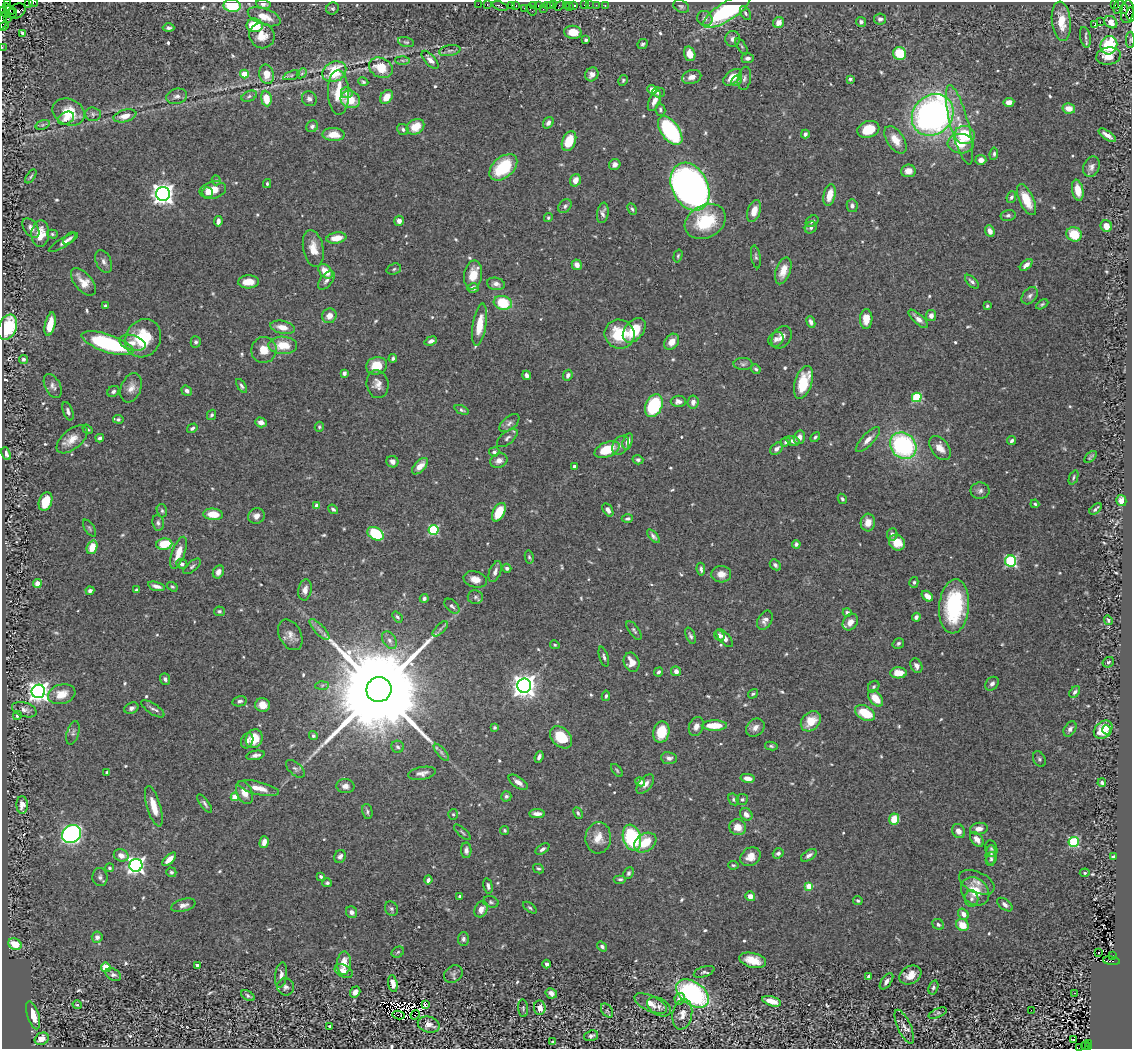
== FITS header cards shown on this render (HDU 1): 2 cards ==
NAXIS1  =                 1130
NAXIS2  =                 1047

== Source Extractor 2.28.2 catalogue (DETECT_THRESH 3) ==
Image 1130 x 1047 px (HDU 1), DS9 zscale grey, 1 PNG px = 1 image px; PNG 1134 x 1051 px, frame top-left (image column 1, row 1047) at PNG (2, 2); each listed source drawn as its Kron ellipse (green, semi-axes under 4 px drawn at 4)
Background 0.713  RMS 0.017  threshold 0.0514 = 3 sigma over >= 5 px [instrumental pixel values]
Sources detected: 672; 3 with non-positive FLUX_AUTO (blend fragments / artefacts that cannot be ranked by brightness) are neither listed nor drawn; of the other 669, the 500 brightest by FLUX_AUTO listed and drawn (169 fainter detections omitted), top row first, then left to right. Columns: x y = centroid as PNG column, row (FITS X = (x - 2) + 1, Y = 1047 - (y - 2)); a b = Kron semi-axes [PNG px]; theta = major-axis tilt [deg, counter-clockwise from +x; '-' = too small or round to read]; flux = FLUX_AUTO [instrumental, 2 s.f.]
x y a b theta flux
28 2 3 2 - 32
7 3 3 3 - 65
34 3 4 2 - 34
263 4 7 5 -10 3.7
478 4 2 2 - 14
487 4 3 2 - 38
512 5 4 3 - 84
516 5 4 3 - 60
533 5 3 2 - 44
538 5 3 2 - 30
547 5 2 2 - 38
550 5 3 2 - 24
554 5 3 2 - 33
560 5 6 4 33 42
566 5 2 2 - 7.9
574 5 4 3 - 120
584 5 2 2 - 16
589 5 2 2 - 6
596 5 2 2 - 5.2
605 5 3 2 - 9.4
1114 5 3 2 - 44
232 6 8 6 -7 53
500 6 8 4 -17 200
681 6 8 6 -30 2.8
1118 6 7 3 66 45
569 7 2 2 - 8.2
333 8 6 6 - 2.3
524 8 2 2 - 29
9 9 7 4 -46 440
543 9 2 2 - 12
1124 9 5 3 - 180
531 10 6 3 -53 84
17 11 9 7 31 460
727 11 27 9 32 160
1127 12 11 6 82 630
5 13 7 3 -35 17
12 13 5 2 - 290
745 13 8 4 -58 2.6
1131 14 7 2 -90 97
264 17 17 8 -20 15
705 18 8 7 - 4.7
8 19 4 3 - 410
880 19 6 5 - 4.7
2 21 8 3 83 71
1061 21 20 9 -84 27
779 22 6 5 - 11
861 22 5 5 - 3.3
1100 22 2 2 - 600
1111 22 7 5 -39 14
255 25 8 7 - 42
1094 25 3 3 - 100
4 26 5 2 - 59
169 28 6 4 -1 2.8
573 32 9 6 -5 15
23 33 4 3 - 3.1
262 36 13 12 - 16
1085 37 10 5 -79 4
732 39 8 7 - 5.4
586 40 3 3 - 2
1130 40 8 4 90 2.3
406 42 8 4 -14 2
643 44 5 5 - 2.4
1109 45 9 8 - 68
742 46 9 3 -57 1.9
2 47 2 2 - 9.2
450 51 11 5 10 3.3
899 53 6 6 - 38
690 54 7 5 -73 12
1109 56 12 8 10 17
748 58 6 5 - 3.9
402 60 7 4 -1 2.3
430 60 11 5 -48 6.3
381 68 12 9 -26 29
334 72 12 9 27 53
302 73 6 4 44 1.9
244 74 4 4 - 25
267 74 10 7 -75 18
592 74 7 6 - 6.8
291 75 9 4 18 2.4
692 77 10 7 14 7.2
732 77 10 6 39 19
744 78 12 6 80 4.5
850 79 4 3 - 2.1
623 80 6 4 59 2
737 81 6 5 - 2.6
363 82 5 4 - 1.9
652 90 5 4 - 11
658 92 6 5 - 4.6
338 93 22 10 -88 30
347 93 6 5 - 5.2
177 96 10 7 14 5
249 96 8 5 23 2.6
386 97 7 5 57 16
266 98 8 5 -83 25
309 99 8 7 - 4.5
350 100 10 8 -21 25
654 101 11 5 65 8.2
1009 102 5 4 - 8.1
1069 108 6 5 - 12
660 110 6 5 - 2.3
69 112 17 13 -23 34
93 114 8 7 - 3
933 115 22 19 46 480
125 116 12 6 15 12
66 118 8 6 27 9.2
548 123 6 5 - 4.2
43 125 7 4 20 2.3
960 125 41 9 -76 28
312 126 6 5 - 3.4
415 127 9 7 33 21
403 129 6 5 - 3.4
868 129 11 8 17 31
670 131 16 9 -53 140
805 134 4 3 - 3.3
334 135 11 6 -1 19
965 135 10 9 - 53
1107 135 10 3 -34 7.1
895 140 15 8 -56 17
569 141 10 6 67 28
961 144 13 10 -3 24
994 154 6 4 82 2.3
981 160 5 5 - 6.8
615 164 6 5 - 5
503 167 16 10 42 59
1091 167 10 8 66 5.3
908 171 7 6 - 8
31 176 8 3 54 1.9
216 180 5 4 - 2
575 180 6 5 - 9.6
267 184 4 3 - 1.9
690 187 25 18 -64 720
213 190 13 8 12 18
1078 190 10 5 -78 17
207 192 5 5 - 4
163 194 7 7 - 830
829 195 11 6 76 18
1011 197 6 4 66 2.6
1026 200 17 7 -65 27
565 206 8 6 46 3.4
852 206 6 5 - 3.9
632 209 6 4 -65 2.1
754 211 11 6 72 12
603 213 10 5 81 4.8
1008 215 7 5 13 3.2
548 218 4 4 - 2
218 221 5 4 - 5.6
399 221 5 4 - 6.5
705 221 21 16 27 62
812 221 7 5 36 3.6
1106 226 6 5 - 13
811 227 6 5 - 3.2
31 228 11 7 -55 5.6
990 231 6 4 -67 7.2
40 234 13 9 85 18
52 234 5 4 - 1.8
1074 234 8 7 - 28
69 238 7 4 43 2.4
336 238 10 5 10 16
63 242 17 4 31 5.4
313 248 19 10 -79 16
678 256 7 4 74 1.7
756 257 12 4 -80 2.7
104 262 12 7 -65 5.3
577 265 5 5 - 5.8
1026 265 7 4 42 6.2
394 269 7 5 19 2.5
325 271 8 5 -46 20
783 271 14 7 70 13
473 275 14 9 81 19
326 280 11 6 51 4.7
83 282 16 8 -50 15
248 282 10 6 1 15
972 282 8 4 -44 3.4
496 284 9 6 -13 5.3
473 288 6 4 16 5.5
1030 296 10 6 50 4.2
503 303 9 7 -14 48
1042 304 7 4 30 2.1
106 306 4 3 - 2.6
987 306 3 3 - 1.7
329 316 7 7 - 9.7
931 316 5 5 - 8.1
866 319 10 6 88 15
918 319 12 5 -43 7.1
811 322 6 4 -68 3.5
50 324 12 5 78 20
480 325 21 7 80 23
8 327 13 9 68 65
282 327 12 6 -11 13
634 330 14 9 50 35
620 334 15 14 - 44
782 337 12 9 55 8.4
143 338 20 17 59 52
776 339 8 7 - 4.6
431 341 6 4 20 4.4
196 342 5 5 - 2.6
672 342 9 6 54 12
108 343 27 9 -18 130
132 343 13 7 -15 9.4
283 345 14 8 -2 26
264 350 13 12 - 18
393 358 4 3 - 2.4
23 359 4 4 - 2.8
743 364 9 6 -1 3.6
377 366 10 8 16 25
756 369 5 4 - 2.3
344 373 4 3 - 3.2
527 375 5 3 - 4.3
568 375 6 4 64 4.2
803 382 17 8 72 37
377 384 14 11 -81 9
53 386 13 7 -63 5.6
242 386 8 4 -57 2.7
131 388 15 10 69 10
113 391 6 5 - 2.8
187 391 5 5 - 4.2
917 397 5 4 - 74
678 401 7 5 1 5.6
693 402 6 5 - 5.5
654 406 12 8 66 95
462 410 7 4 -25 2.2
68 411 9 5 -70 3.8
211 415 5 4 - 2.3
118 419 5 4 - 1.9
261 422 6 5 - 6.3
509 423 12 6 40 4.9
319 427 5 4 - 1.9
192 428 5 4 - 2.6
87 429 5 4 - 2.1
799 437 7 5 74 6
815 437 6 4 44 2.2
100 438 4 3 - 2.8
507 438 12 6 40 4.5
72 439 18 9 40 15
868 440 16 6 46 8.7
628 441 8 5 74 6.1
793 441 6 5 - 5.3
1012 441 5 3 - 2.7
786 442 6 4 37 2.5
621 445 10 7 55 5
903 446 14 12 -43 180
940 448 13 8 -52 12
776 449 7 5 41 6
607 450 13 7 22 36
494 452 5 4 - 2.7
6 454 7 3 -66 4.2
1090 457 7 3 42 1.9
638 460 5 4 - 3.2
499 461 9 7 22 7.2
392 462 6 5 - 4.7
420 466 10 5 47 9.6
574 466 3 3 - 3.5
1073 477 7 4 68 2
980 491 9 8 - 4.5
842 499 5 4 - 2.1
1121 501 5 5 - 8.3
45 502 9 6 69 27
1035 504 4 4 - 2.1
317 506 4 4 - 15
333 509 5 4 - 2.8
1096 509 7 2 40 2.5
608 510 7 4 -58 4.8
162 511 7 5 -73 2.4
499 512 10 5 62 30
213 514 10 5 -5 22
256 516 8 7 - 7.2
627 519 5 4 - 3
868 522 9 7 87 12
158 523 8 5 -82 3.1
89 528 9 5 -57 2.2
433 530 5 5 - 93
376 534 9 6 -31 80
892 534 6 5 - 4.1
653 536 8 4 -48 3.2
897 543 8 7 - 19
164 544 8 5 4 43
796 544 4 4 - 2.7
92 547 7 5 70 19
178 553 17 6 70 17
529 557 6 4 -79 2.1
1011 561 5 5 - 150
182 564 6 5 - 4.2
775 565 6 4 -47 3.1
192 566 10 5 41 2.8
507 568 5 4 - 3.9
701 569 6 4 -82 3.3
218 572 7 5 64 5.2
495 572 11 5 70 5.1
721 574 10 8 -3 11
475 579 12 8 -16 11
914 582 5 4 - 2.1
37 584 4 4 - 12
157 586 9 4 -15 5.7
172 587 6 4 -36 1.8
136 590 4 3 - 2.3
305 590 10 6 80 6.8
90 591 4 3 - 3.7
927 596 6 4 -38 9.5
475 597 7 7 - 3.2
424 598 4 4 - 2.8
452 606 9 5 -44 3.2
954 606 27 15 85 100
219 611 5 4 - 2.1
847 612 4 4 - 2.5
397 617 6 3 -52 2.2
916 617 4 4 - 4
765 620 10 7 59 6
1108 620 5 3 - 2
850 622 9 7 55 9.7
319 629 13 5 -48 5.2
440 629 10 4 45 3
634 630 11 5 -54 2.8
290 635 16 11 -63 9.7
719 635 6 4 -49 3.3
690 636 9 4 -69 3
725 638 11 5 -50 6.9
389 640 9 6 -57 4.8
898 643 6 5 - 2.7
555 645 5 4 - 1.8
604 657 10 4 -74 2.8
632 662 10 7 -68 12
1108 662 6 5 - 2.1
916 666 8 5 -63 5.5
676 671 5 5 - 6
659 672 5 3 - 2.9
899 673 8 5 1 16
165 679 5 4 - 2.9
992 684 8 6 47 3.9
322 685 7 4 2 2.2
524 686 7 7 - 1100
874 687 6 5 - 2.3
379 689 13 12 - 52000
38 691 7 6 - 740
1075 692 6 4 50 3.2
62 694 14 9 16 17
753 694 5 4 - 2.1
606 696 5 3 - 2.8
876 698 9 5 -49 20
240 701 7 5 12 3
263 705 7 7 - 12
131 708 7 5 25 3.6
153 709 13 5 -33 4.3
24 710 13 7 -18 5.6
865 713 11 7 -30 34
17 715 4 4 - 3.3
811 721 11 8 45 21
696 726 10 7 68 7.3
714 726 12 5 0 28
495 727 4 4 - 1.8
755 728 10 8 40 7
1070 729 8 5 58 4.8
1103 730 10 8 43 27
1107 730 4 3 - 7.2
661 732 10 8 78 32
73 733 12 6 73 3.5
313 736 4 4 - 2.5
561 737 12 9 -46 30
254 739 9 8 - 26
247 741 8 6 68 4.5
771 746 6 4 -11 2
398 747 6 6 - 2.9
441 752 10 4 -50 3.4
256 755 9 4 11 5.1
539 757 6 3 68 3.8
669 758 8 6 -7 5
1039 759 8 6 -62 2.6
295 769 11 6 -42 3.8
617 770 7 4 -53 1.8
107 772 3 3 - 2.4
422 773 14 6 10 6.3
747 778 7 4 -10 9.1
518 782 11 5 -34 7.9
640 782 5 4 - 5.9
1102 783 4 4 - 2.7
645 784 11 6 49 6.7
345 786 9 7 -3 6
259 788 21 6 -13 15
244 793 12 7 -65 13
506 796 5 5 - 2.9
235 797 4 4 - 24
733 799 6 5 - 2.2
742 799 5 5 - 2.2
205 804 11 4 -54 3.1
22 805 9 5 -89 8.1
154 806 21 7 -73 20
367 812 8 5 -79 2.9
578 813 6 4 -64 2.6
453 814 5 4 - 1.8
537 814 8 4 -1 6.9
746 814 7 5 -44 6
894 819 5 5 - 22
738 827 8 8 - 13
979 829 9 6 8 8.3
505 830 4 4 - 2
958 831 7 6 - 6.8
462 832 11 3 -42 2
71 834 10 8 36 410
598 838 15 12 84 18
632 838 13 8 -73 110
977 839 8 5 -49 7.6
264 842 6 4 75 8.3
1074 842 5 5 - 110
645 843 12 8 34 30
542 849 8 4 33 3.6
991 849 8 6 -75 2.5
466 850 8 5 89 4.4
778 853 5 4 - 3.9
121 855 7 6 - 7.9
809 855 9 5 34 4.4
991 855 10 5 89 3.8
340 856 7 5 55 4.4
750 857 11 8 35 12
1113 857 4 3 - 3.4
169 859 8 4 45 9.3
991 859 7 5 75 2.7
136 865 6 6 - 500
733 865 5 3 - 1.8
110 868 4 4 - 2.1
538 869 6 4 -29 1.9
171 872 5 5 - 2.5
628 873 6 5 - 2.6
1085 873 5 3 - 2.1
321 876 3 3 - 3.1
100 877 9 7 -83 3.9
620 879 6 4 0 2.4
428 880 4 3 - 3.8
977 882 19 10 -24 10
327 883 5 4 - 2.3
488 886 8 4 -76 3.7
809 886 4 4 - 32
975 891 15 12 -44 26
460 896 4 3 - 3.1
750 896 5 5 - 7.2
972 899 8 6 88 4.7
858 901 5 4 - 2.1
491 902 8 5 -16 2.5
183 905 12 6 15 6.6
1005 905 9 5 -38 4.1
530 908 8 3 -38 1.9
391 909 7 6 - 3
481 909 8 6 63 10
352 912 6 5 - 5.7
963 914 6 5 - 7
938 924 6 5 - 3.1
962 925 6 5 - 18
97 937 5 5 - 5.7
463 939 7 5 89 3.6
15 944 7 5 -27 20
602 947 5 4 - 3.2
398 952 6 5 - 2
1098 953 3 2 - 2.4
1113 956 3 2 - 93
753 960 14 7 -13 18
1111 961 8 4 -7 370
344 963 12 7 85 16
547 964 4 4 - 3.7
197 965 3 3 - 3.7
106 967 5 4 - 35
344 971 10 6 -30 9.2
704 972 11 5 18 3
453 974 10 8 40 4.3
113 975 8 5 -32 3.6
281 975 13 6 81 6
910 975 11 8 29 14
868 976 4 3 - 2.7
886 981 9 4 53 5.2
393 984 8 4 -80 7.2
285 987 9 8 - 4.5
933 987 7 5 72 2.8
355 992 6 5 - 6
551 993 6 5 - 6.7
1074 993 3 2 - 3.1
693 994 18 11 -34 200
248 996 7 4 -31 2.6
680 999 6 5 - 8.2
772 1001 10 4 -17 15
651 1004 17 7 -25 12
77 1005 4 4 - 2.1
425 1005 3 3 - 2.1
659 1007 13 8 -31 5.8
523 1008 9 5 -85 2.1
540 1008 7 6 - 8.4
1032 1010 2 2 - 2.5
607 1011 8 5 -55 2.5
938 1013 9 4 23 2.6
682 1014 15 10 79 11
33 1015 14 6 -73 20
398 1015 6 2 -10 1.8
415 1015 5 3 - 48
429 1024 11 8 -16 11
330 1027 4 3 - 1.9
904 1027 18 6 -65 7.4
591 1036 7 5 18 3
42 1039 7 6 - 14
1074 1040 3 2 - 2.4
552 1042 3 3 - 2.2
1089 1043 3 2 - 96
1085 1046 4 3 - 57
1088 1047 3 3 - 66
1079 1048 2 2 - 2.1
At the frame edge (FLAGS 8, measured only in part): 10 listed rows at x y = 28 2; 7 3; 34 3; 263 4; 232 6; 1131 14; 2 21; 1130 40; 2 47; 1079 1048
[169 fainter detections neither listed nor drawn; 3 non-positive-flux detections neither listed nor drawn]